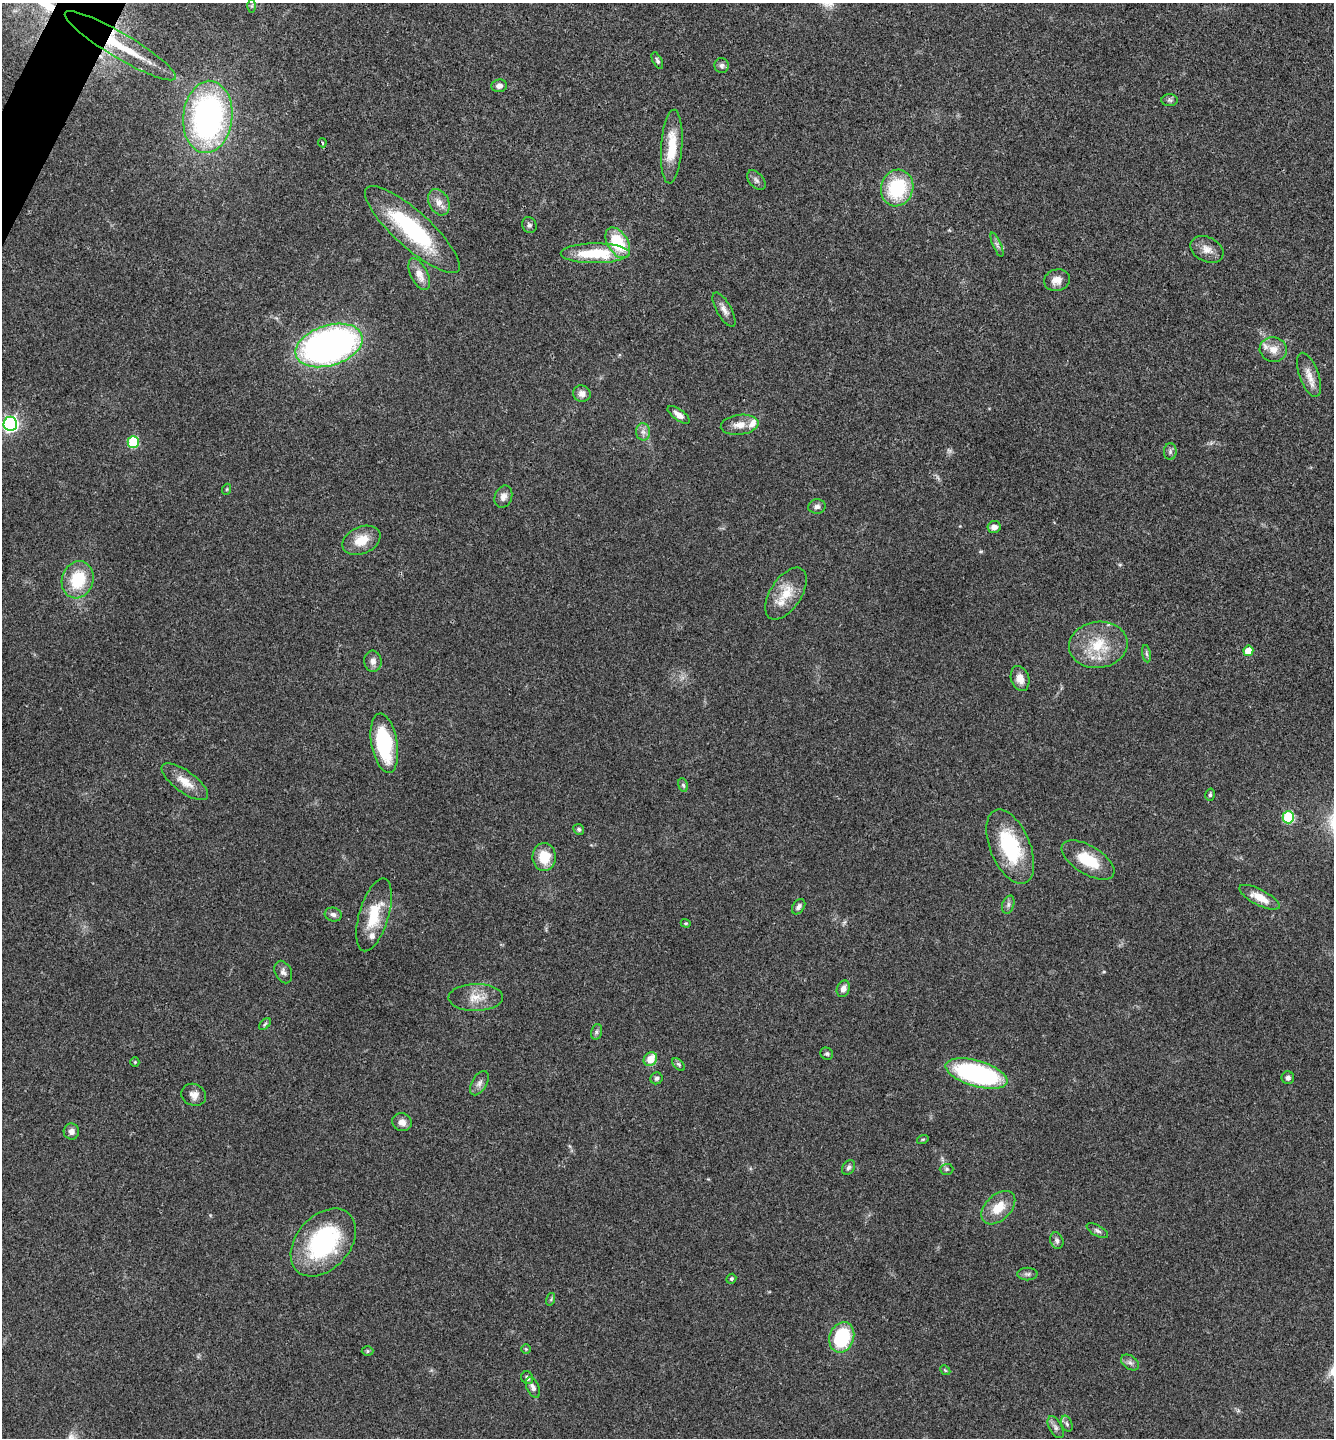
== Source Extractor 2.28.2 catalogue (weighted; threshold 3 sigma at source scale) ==
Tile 11 of 4 x 4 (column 3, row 3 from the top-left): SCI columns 2812-4143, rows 1442-2877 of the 5761 x 5752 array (HDU 1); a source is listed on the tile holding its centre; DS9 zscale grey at full resolution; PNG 1336 x 1440 px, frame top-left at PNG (2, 3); each listed source drawn as its Kron ellipse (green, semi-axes under 4 px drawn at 4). Shown black and unused: <1% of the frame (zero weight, under 3 of 4 exposures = <1% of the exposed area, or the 3 px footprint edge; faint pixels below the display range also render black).
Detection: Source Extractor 2.28.2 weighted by HDU 2 'WHT'; one run over the whole footprint, this tile lists its part. Background 0.0754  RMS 0.0059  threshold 0.0265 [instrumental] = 3 sigma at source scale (4.5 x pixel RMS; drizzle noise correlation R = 1.50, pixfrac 1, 0.05/0.05 arcsec/px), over >= 5 px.
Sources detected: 97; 1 too faint to see at this stretch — neither listed nor drawn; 3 inside a brighter listed object's ellipse — not listed separately; the other 93 listed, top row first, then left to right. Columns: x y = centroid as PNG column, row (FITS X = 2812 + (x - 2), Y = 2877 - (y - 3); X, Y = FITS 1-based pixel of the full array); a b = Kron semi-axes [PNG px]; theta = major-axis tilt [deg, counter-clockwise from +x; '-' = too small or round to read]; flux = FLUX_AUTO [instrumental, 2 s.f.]
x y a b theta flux
252 6 6 4 89 0.97
120 46 64 12 -31 27
657 61 9 4 -62 1.3
722 66 7 7 - 1.8
499 86 7 6 - 2.2
1170 100 8 6 -2 1.4
208 117 36 24 84 160
322 143 4 3 - 0.81
672 147 37 10 86 17
756 180 11 7 -51 2.2
897 188 18 16 71 36
439 202 14 10 -63 5
529 225 8 7 - 1.6
412 229 62 18 -42 64
618 243 17 10 -59 25
997 245 13 4 -67 1.8
1207 249 17 12 -28 5.6
595 253 34 10 0 27
419 274 17 8 -64 6.4
1057 280 13 10 17 5.3
724 310 19 7 -60 3.7
329 345 34 20 17 250
1273 349 14 12 -13 6.1
1309 375 23 9 -70 6.5
582 394 9 8 - 3.8
679 415 13 5 -36 3.7
10 424 7 7 - 160
740 425 19 10 7 6.4
643 432 9 7 -87 2.5
133 442 6 5 - 32
1170 452 8 6 90 1.6
227 489 5 3 - 0.61
503 497 11 8 68 3.4
817 507 9 7 5 1.9
994 527 6 6 - 3.4
361 540 20 13 24 11
78 580 19 15 72 24
786 594 29 15 57 14
1098 645 29 23 7 23
1248 651 5 5 - 13
1146 654 9 4 -81 1.2
373 661 10 8 -84 3.2
1020 678 13 9 -73 5.3
384 743 30 13 -80 48
185 782 27 11 -36 9.3
683 785 7 5 -78 1.3
1210 795 6 5 - 1.1
1288 817 6 6 - 45
579 829 5 5 - 1.2
1010 847 39 20 -67 42
544 857 14 12 -87 15
1088 860 29 14 -31 20
1259 897 22 8 -27 8.8
1008 905 9 6 72 1.9
799 907 8 5 55 1.7
333 914 8 6 -16 2.1
374 915 38 15 73 20
686 923 5 4 - 0.74
283 972 12 8 -64 2.7
843 989 8 6 70 3
476 998 27 13 1 9.8
265 1024 7 4 45 1
596 1032 8 5 74 1.4
827 1054 6 5 - 1.2
650 1059 7 6 - 8.2
135 1062 5 4 - 0.64
678 1064 8 4 -45 1.1
977 1074 32 13 -16 90
656 1078 6 5 - 1.6
1288 1078 6 6 - 1.8
479 1083 13 7 59 3
194 1095 13 10 -25 4.1
402 1122 10 9 - 3.9
71 1131 8 7 - 3
923 1139 6 3 18 0.69
849 1167 8 6 56 1.5
947 1169 7 5 1 1.1
998 1208 20 12 44 12
1097 1231 12 5 -29 1.8
1057 1240 8 6 -71 1.9
323 1242 39 26 48 71
1027 1274 10 6 0 1.7
731 1279 5 4 - 0.96
551 1299 6 4 72 0.78
842 1337 15 12 70 39
526 1349 5 5 - 0.67
367 1351 6 5 - 0.86
1130 1363 10 6 -36 2
945 1370 5 4 - 0.7
527 1378 6 5 - 1.7
533 1387 11 6 -66 2.5
1067 1424 8 5 -71 1.5
1056 1427 12 6 -61 2.3
Overlapping masked pixels (flux is a lower limit): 1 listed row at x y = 120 46